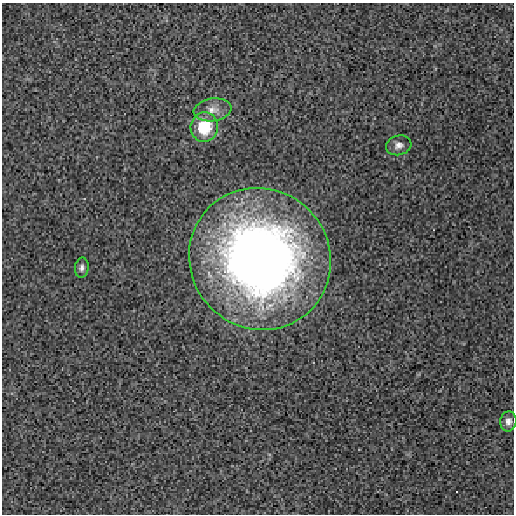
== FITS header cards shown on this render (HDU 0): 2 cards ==
NAXIS1  =                  512 / length of data axis 1
NAXIS2  =                  512 / length of data axis 2

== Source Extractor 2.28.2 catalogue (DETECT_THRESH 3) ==
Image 512 x 512 px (HDU 0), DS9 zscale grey, 1 PNG px = 1 image px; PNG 516 x 516 px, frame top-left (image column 1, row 512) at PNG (2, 3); each listed source drawn as its Kron ellipse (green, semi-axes under 4 px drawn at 4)
Background 0.00141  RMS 0.012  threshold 0.037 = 3 sigma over >= 5 px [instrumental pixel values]
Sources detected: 6; all 6 listed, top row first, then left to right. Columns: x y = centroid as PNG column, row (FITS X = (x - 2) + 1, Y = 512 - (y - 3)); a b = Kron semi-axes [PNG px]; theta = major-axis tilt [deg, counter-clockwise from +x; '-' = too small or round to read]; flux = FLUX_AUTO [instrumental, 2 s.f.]
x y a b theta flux
212 110 19 11 8 9.7
204 127 15 13 76 35
399 145 13 10 15 5.4
260 259 72 69 -46 760
82 268 10 7 82 3.2
508 421 10 8 82 4.6